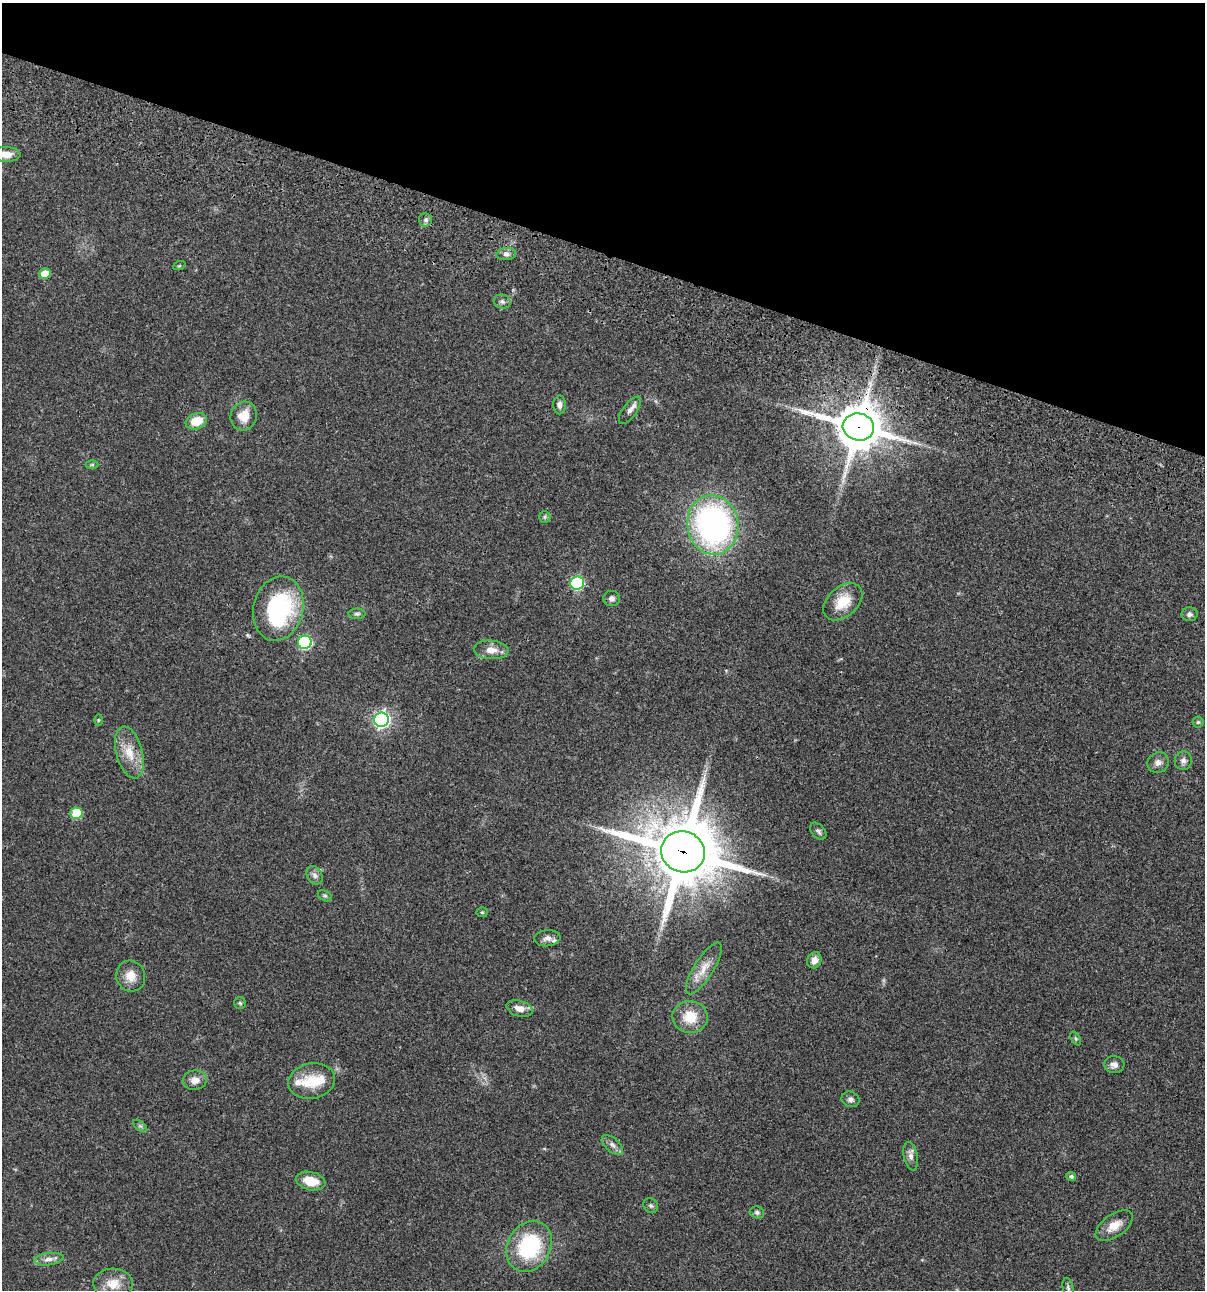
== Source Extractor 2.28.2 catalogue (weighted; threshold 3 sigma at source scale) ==
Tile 2 of 4 x 4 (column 2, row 1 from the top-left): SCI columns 1437-2639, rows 3985-5272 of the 5404 x 5390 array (HDU 1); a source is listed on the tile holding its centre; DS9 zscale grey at full resolution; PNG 1207 x 1292 px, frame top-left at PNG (2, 3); each listed source drawn as its Kron ellipse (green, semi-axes under 4 px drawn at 4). Shown black and unused: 20% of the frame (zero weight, under 3 of 4 exposures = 9% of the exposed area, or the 3 px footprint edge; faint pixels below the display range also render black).
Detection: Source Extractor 2.28.2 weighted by HDU 2 'WHT'; one run over the whole footprint, this tile lists its part. Background 0.0472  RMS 0.0054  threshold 0.0242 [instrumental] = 3 sigma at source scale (4.5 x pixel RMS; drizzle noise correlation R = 1.50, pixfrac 1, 0.05/0.05 arcsec/px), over >= 5 px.
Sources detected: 62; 1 inside a brighter object's white glare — neither listed nor drawn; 3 inside a brighter listed object's ellipse — not listed separately; the other 58 listed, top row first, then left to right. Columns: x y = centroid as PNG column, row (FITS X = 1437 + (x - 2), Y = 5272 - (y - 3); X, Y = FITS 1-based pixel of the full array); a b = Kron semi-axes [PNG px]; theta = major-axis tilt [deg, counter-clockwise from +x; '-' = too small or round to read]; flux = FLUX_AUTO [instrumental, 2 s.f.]
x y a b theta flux
6 154 14 7 -1 5.2
425 220 6 6 - 1.5
506 254 10 6 6 1.9
179 266 6 4 18 0.58
45 274 6 5 - 7.6
502 302 8 7 - 1.7
559 405 9 6 88 2
630 410 16 7 54 2.7
244 416 14 13 - 8.3
196 421 11 8 21 10
858 427 16 13 -15 2100
92 465 6 4 0 0.62
545 517 6 5 - 0.89
713 525 30 25 -80 150
577 583 7 6 - 56
612 599 8 7 - 1.7
843 602 22 15 41 12
278 609 33 25 76 63
357 614 8 5 -1 1.2
1189 614 8 7 - 1.6
305 642 7 6 - 69
491 650 17 9 -4 5.3
98 720 6 4 89 0.58
382 720 7 7 - 160
1198 722 5 5 - 0.77
129 752 27 13 -75 10
1183 761 9 8 - 2.2
1158 763 11 10 - 2.6
76 813 6 6 - 20
818 831 10 6 -48 1.5
683 852 22 20 -20 4500
315 875 10 7 -58 2.3
325 896 7 5 -28 0.99
482 912 5 5 - 0.62
547 938 13 8 5 2.7
814 960 8 7 - 3.9
704 968 30 9 58 7.4
131 976 15 14 - 6.4
240 1003 6 5 - 0.87
520 1009 13 8 -17 4.6
690 1017 17 16 - 12
1076 1039 7 4 -59 0.84
1114 1065 10 8 -5 2.7
195 1080 12 9 8 4.2
312 1081 23 17 11 14
850 1099 9 7 -22 1.8
140 1126 8 4 -36 1.1
613 1145 13 6 -42 2.3
911 1156 14 7 -78 2.9
1071 1176 5 4 - 1.1
311 1181 15 9 -13 9.6
651 1206 8 7 - 1.2
757 1212 7 6 - 1.3
1114 1226 21 11 36 6.7
529 1246 27 21 61 42
49 1259 15 6 7 2.9
113 1284 20 15 -2 8.1
1068 1288 10 5 -79 1.4
Overlapping masked pixels (flux is a lower limit): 2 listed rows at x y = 858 427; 683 852
Isophote crosses this tile's border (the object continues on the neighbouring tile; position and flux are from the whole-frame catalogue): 1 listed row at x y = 6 154